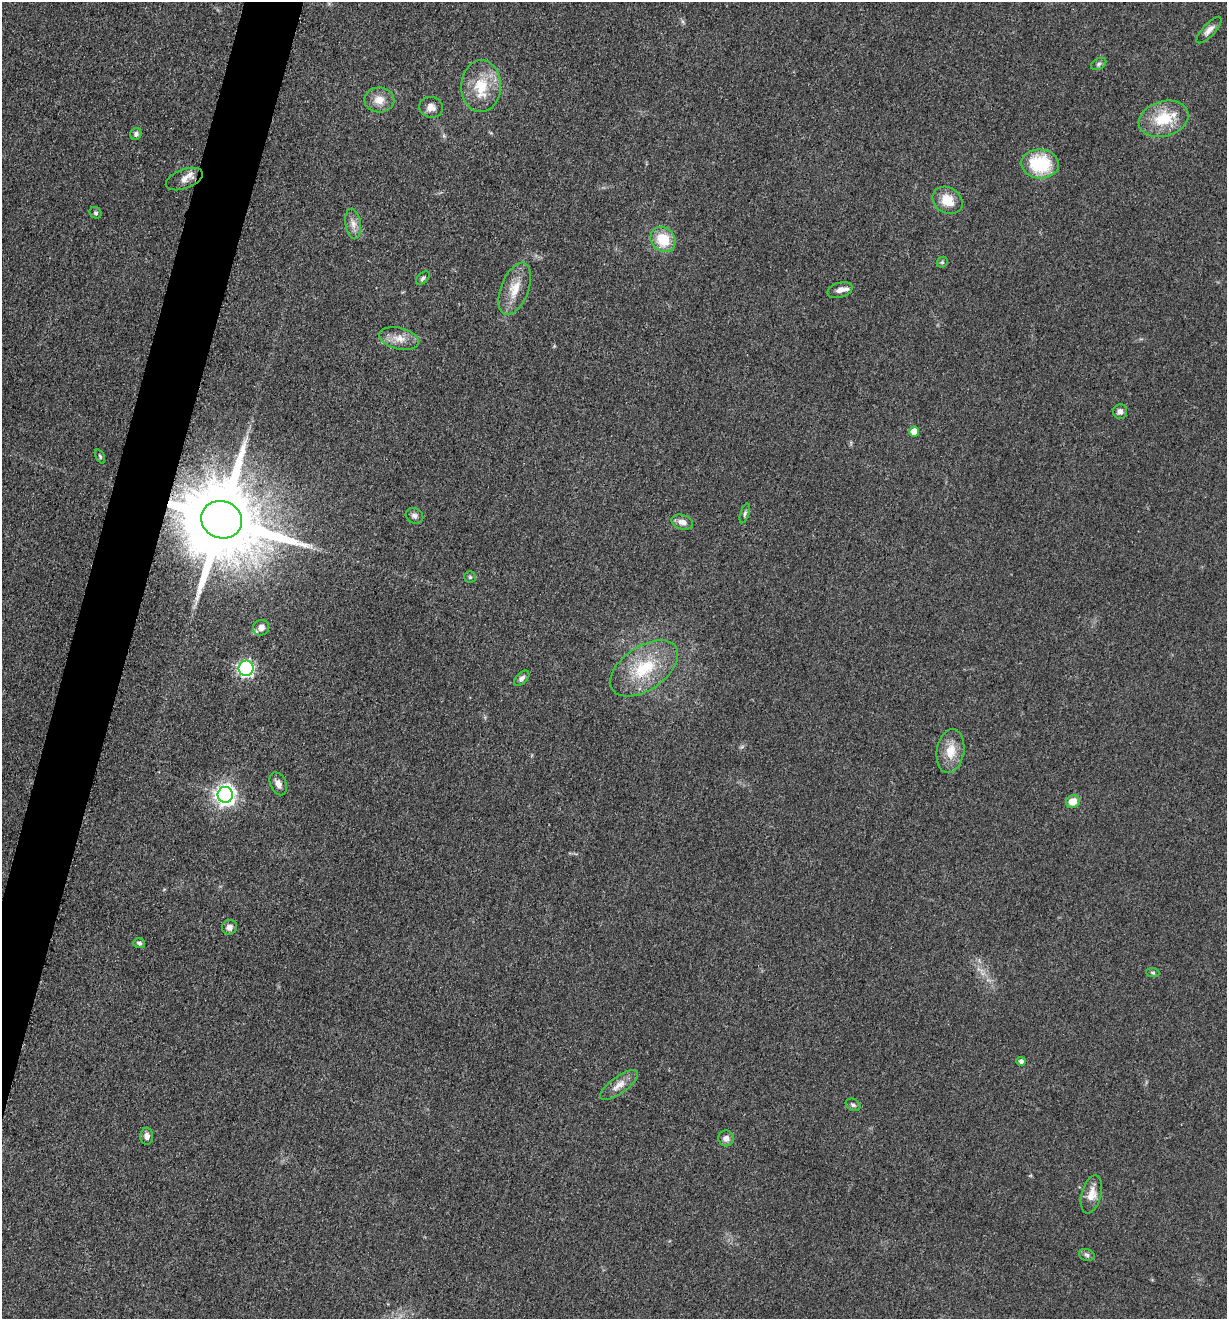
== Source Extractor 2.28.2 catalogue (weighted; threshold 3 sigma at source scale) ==
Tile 7 of 4 x 4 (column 3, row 2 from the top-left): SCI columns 2713-3937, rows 2648-3964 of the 5302 x 5291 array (HDU 1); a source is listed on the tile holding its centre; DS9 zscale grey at full resolution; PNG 1229 x 1321 px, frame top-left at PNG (2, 2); each listed source drawn as its Kron ellipse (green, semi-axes under 4 px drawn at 4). Shown black and unused: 4% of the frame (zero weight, under 3 of 5 exposures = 1% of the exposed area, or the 3 px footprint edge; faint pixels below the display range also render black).
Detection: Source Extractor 2.28.2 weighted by HDU 2 'WHT'; one run over the whole footprint, this tile lists its part. Background 0.0509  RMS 0.0058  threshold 0.0263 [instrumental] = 3 sigma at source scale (4.5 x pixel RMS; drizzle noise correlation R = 1.50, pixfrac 1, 0.05/0.05 arcsec/px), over >= 5 px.
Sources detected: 46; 2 inside a brighter listed object's ellipse — not listed separately; the other 44 listed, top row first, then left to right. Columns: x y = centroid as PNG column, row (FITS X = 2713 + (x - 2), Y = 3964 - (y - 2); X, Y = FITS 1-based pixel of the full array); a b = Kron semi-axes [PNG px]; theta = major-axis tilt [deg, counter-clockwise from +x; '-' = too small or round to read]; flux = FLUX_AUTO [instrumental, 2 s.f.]
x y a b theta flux
1209 30 17 6 47 3.6
1099 64 8 5 28 1.3
481 86 26 20 88 20
379 100 15 12 -1 7
431 107 12 10 -12 4.4
1164 119 25 17 16 22
136 134 6 5 - 1.8
1040 164 19 14 -2 34
184 179 19 9 21 4.7
947 200 16 12 -34 11
96 213 6 5 - 1.1
353 224 15 8 -82 4.2
663 239 13 11 -47 17
942 262 6 5 - 0.89
423 278 8 5 46 1.4
515 289 27 14 68 12
840 290 13 7 17 3.6
399 339 20 10 -14 7.4
1120 411 7 7 - 2.6
914 431 5 5 - 7.4
100 456 7 4 -64 0.85
745 513 10 4 72 1.3
414 516 9 7 -26 2.4
222 520 21 18 -22 11000
682 522 11 7 -17 3.5
470 577 6 5 - 0.95
261 628 8 7 - 4
246 668 7 7 - 120
644 668 38 21 34 31
522 678 9 5 45 1.9
950 751 22 13 81 11
278 784 12 8 -65 3.6
225 795 8 7 - 320
1073 801 7 6 - 7.5
229 927 7 7 - 2.4
139 943 6 4 -17 1.4
1153 973 7 4 -6 1
1021 1061 4 4 - 1.9
619 1085 23 8 36 6
853 1105 8 5 -28 1.6
147 1136 8 6 88 2.9
726 1138 8 7 - 3.1
1091 1194 19 10 75 7.3
1087 1255 8 5 -18 1.4
Overlapping masked pixels (flux is a lower limit): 1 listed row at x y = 222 520